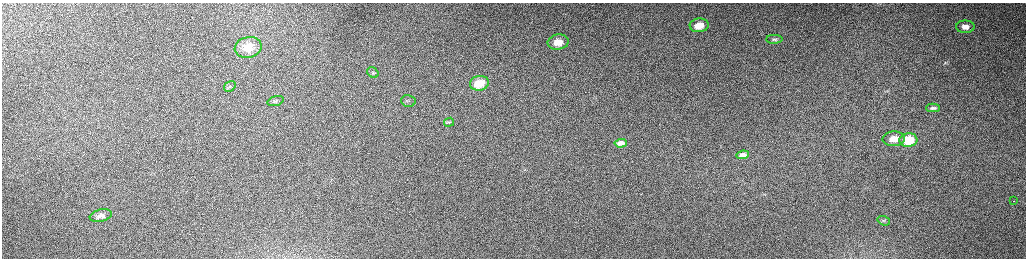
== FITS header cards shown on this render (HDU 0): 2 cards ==
NAXIS1  =                 2048 /fastest changing axis
NAXIS2  =                  512 /next to fastest changing axis

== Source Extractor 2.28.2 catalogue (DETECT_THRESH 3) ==
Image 2048 x 512 px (HDU 0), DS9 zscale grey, zoomed out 1/2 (1 PNG px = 2 x 2 image px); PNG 1028 x 260 px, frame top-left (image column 1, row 511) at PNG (2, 3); each listed source drawn as its Kron ellipse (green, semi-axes under 4 px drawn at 4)
Background 158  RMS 1.5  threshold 4.63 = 3 sigma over >= 5 px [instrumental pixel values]
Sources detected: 21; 2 cannot appear on this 1/2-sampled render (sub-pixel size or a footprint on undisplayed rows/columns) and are neither listed nor drawn; the other 19 listed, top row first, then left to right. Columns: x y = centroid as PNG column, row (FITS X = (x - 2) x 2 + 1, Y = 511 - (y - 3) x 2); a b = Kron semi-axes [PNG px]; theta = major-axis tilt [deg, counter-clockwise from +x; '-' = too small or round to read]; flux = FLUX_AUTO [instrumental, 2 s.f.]
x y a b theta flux
699 25 9 7 4 5600
965 27 9 6 1 2100
774 39 8 4 1 680
558 42 10 7 9 4800
248 47 13 10 11 6400
373 73 6 4 -34 680
479 83 9 7 11 6400
230 86 6 5 - 680
276 101 8 4 18 760
408 101 7 6 - 850
933 108 7 3 1 730
449 122 5 4 - 510
894 139 11 7 3 4700
908 140 9 6 6 12000
621 143 6 4 3 1300
743 155 6 4 6 1600
1014 201 2 1 - 280
101 216 11 6 12 1600
884 221 6 4 -19 600
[2 sub-pixel or undisplayed-footprint detections neither listed nor drawn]